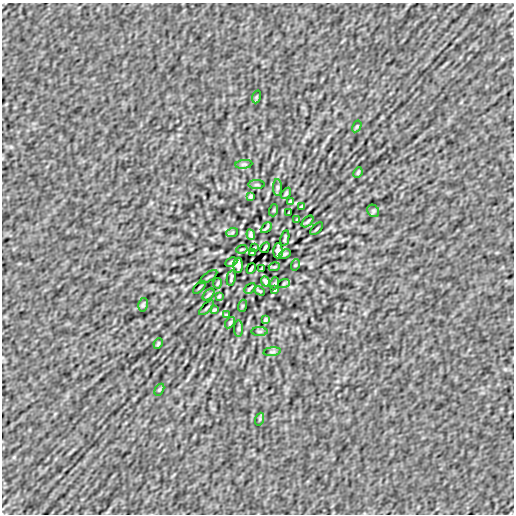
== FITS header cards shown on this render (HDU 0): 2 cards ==
NAXIS1  =                  512
NAXIS2  =                  512

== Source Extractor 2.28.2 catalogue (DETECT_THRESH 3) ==
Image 512 x 512 px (HDU 0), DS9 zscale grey, 1 PNG px = 1 image px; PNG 516 x 516 px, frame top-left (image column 1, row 512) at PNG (2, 3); each listed source drawn as its Kron ellipse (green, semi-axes under 4 px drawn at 4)
Background -1.44e-06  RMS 5.3e-05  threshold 1.60e-04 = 3 sigma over >= 5 px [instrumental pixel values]
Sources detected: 57; all 57 listed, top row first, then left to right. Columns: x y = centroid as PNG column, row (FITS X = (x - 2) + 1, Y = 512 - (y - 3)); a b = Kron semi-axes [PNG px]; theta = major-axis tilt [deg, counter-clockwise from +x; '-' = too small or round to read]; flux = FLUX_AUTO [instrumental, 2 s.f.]
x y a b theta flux
256 97 6 4 71 0.0041
357 126 6 4 58 0.0042
244 164 8 4 7 0.0059
358 172 5 3 - 0.0044
257 185 8 4 0 0.0049
277 187 8 4 89 0.0059
286 193 6 4 54 0.0048
251 196 4 3 - 0.005
290 201 3 2 - 0.0028
302 206 4 2 - 0.0043
274 210 6 4 71 0.0035
373 211 6 5 - 0.0059
289 212 3 2 - 0.002
297 220 3 2 - 0.0036
308 221 7 3 45 0.0053
266 228 6 2 45 0.0051
317 229 8 2 45 0.0041
232 233 6 3 20 0.0033
251 235 5 3 - 0.0073
285 238 8 2 79 0.0053
254 248 3 2 - 0.0032
265 248 5 2 - 0.0054
242 249 5 3 - 0.0031
278 251 7 4 88 0.013
252 253 3 2 - 0.0026
285 254 6 3 25 0.0055
231 262 6 3 25 0.0055
238 265 7 4 88 0.013
295 265 5 3 - 0.0028
274 267 5 3 - 0.0032
251 268 5 2 - 0.0054
262 268 4 2 - 0.0032
209 277 10 2 35 0.0036
231 278 8 2 79 0.0053
265 281 5 3 - 0.0073
217 283 5 2 - 0.0037
275 283 6 4 72 0.0035
284 283 6 3 20 0.0034
199 287 8 2 45 0.004
250 288 6 2 45 0.0051
275 290 3 2 - 0.0033
260 291 5 2 - 0.0035
208 295 7 3 45 0.0054
219 296 3 2 - 0.0036
143 305 7 5 80 0.0056
242 306 6 4 71 0.0035
207 308 9 2 45 0.0049
214 310 4 2 - 0.0043
226 315 3 2 - 0.0028
265 320 4 3 - 0.005
230 323 6 4 54 0.0048
239 329 8 4 89 0.0059
259 331 8 4 0 0.005
158 344 5 3 - 0.0045
272 352 8 4 7 0.006
159 390 6 4 58 0.0043
260 419 6 4 71 0.0041